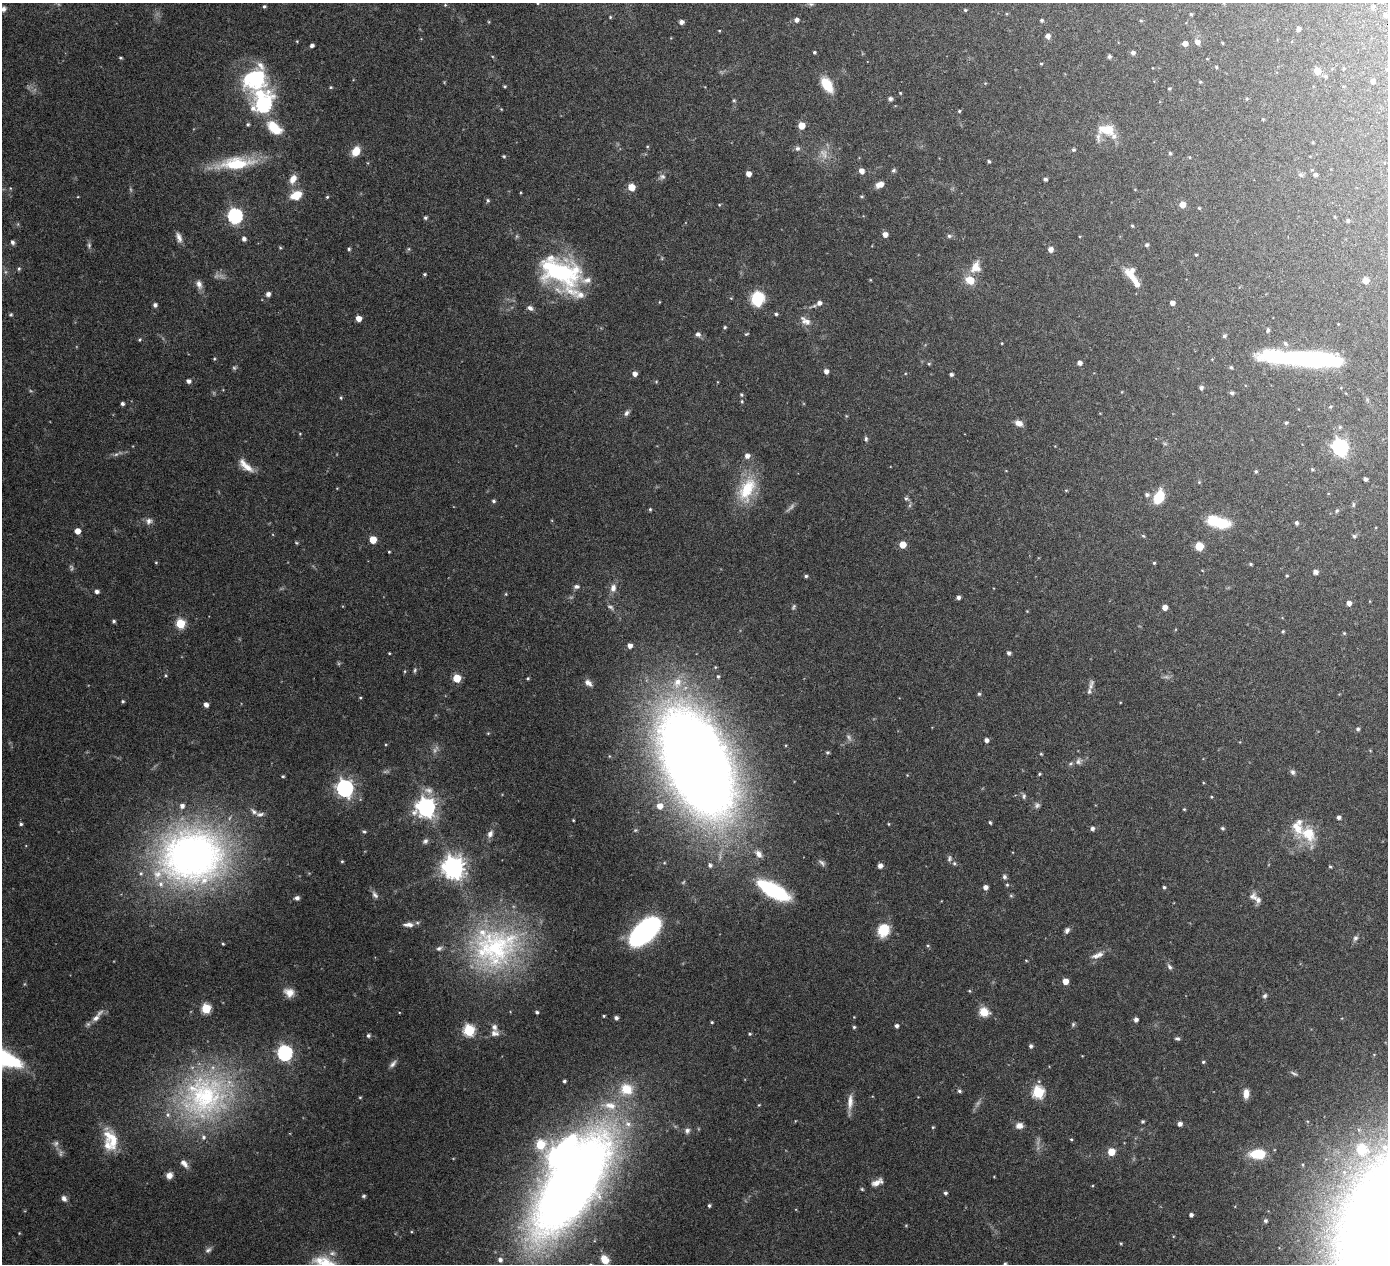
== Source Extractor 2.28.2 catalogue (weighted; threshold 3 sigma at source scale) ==
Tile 10 of 4 x 4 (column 2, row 3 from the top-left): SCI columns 1401-2786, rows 1451-2712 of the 5576 x 5554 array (HDU 1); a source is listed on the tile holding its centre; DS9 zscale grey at full resolution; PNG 1390 x 1266 px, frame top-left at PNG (2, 3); no overlay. Shown black and unused: <1% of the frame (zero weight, under 3 of 6 exposures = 1% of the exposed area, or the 3 px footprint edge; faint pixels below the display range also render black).
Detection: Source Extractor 2.28.2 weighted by HDU 2 'WHT'; one run over the whole footprint, this tile lists its part. Background 0.0801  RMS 0.0034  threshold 0.0139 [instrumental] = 3 sigma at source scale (4.09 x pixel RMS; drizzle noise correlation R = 1.36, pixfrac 0.8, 0.05/0.05 arcsec/px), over >= 5 px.
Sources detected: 363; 18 too faint to see at this stretch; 5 inside a brighter object's white glare — not listed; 25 inside a brighter listed object's ellipse — not listed separately; the other 315 listed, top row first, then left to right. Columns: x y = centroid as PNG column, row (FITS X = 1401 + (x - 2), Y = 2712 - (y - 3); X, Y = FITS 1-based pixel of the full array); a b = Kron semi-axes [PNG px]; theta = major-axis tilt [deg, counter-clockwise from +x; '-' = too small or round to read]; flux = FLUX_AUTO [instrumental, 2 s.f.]
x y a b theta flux
538 3 4 3 - 0.26
811 4 8 5 -1 0.57
445 5 4 3 - 0.28
264 6 4 4 - 0.44
1373 7 6 4 55 0.46
3 9 8 7 - 1.1
965 10 4 3 - 0.37
1191 14 4 3 - 0.36
1385 15 4 3 - 0.55
610 17 4 3 - 0.28
796 20 5 5 - 1.2
1041 20 4 4 - 0.57
1141 20 5 4 - 0.39
681 22 4 4 - 1.3
1298 29 4 4 - 1.2
719 31 3 3 - 0.24
1048 36 6 6 - 1.4
297 41 4 4 - 0.26
1197 42 6 5 - 1.7
1185 43 5 4 - 1.7
1222 43 4 3 - 0.24
312 46 4 3 - 0.93
814 52 3 3 - 0.4
1133 53 5 4 - 0.98
1109 56 4 4 - 0.73
120 58 4 3 - 0.39
1207 59 4 2 - 0.2
1041 64 4 3 - 0.29
1216 67 4 3 - 0.32
1317 71 5 5 - 4.6
252 76 35 16 31 17
1325 76 5 4 - 0.46
1373 81 5 4 - 0.91
1200 82 4 4 - 0.3
827 85 14 8 -57 7.8
505 86 4 3 - 0.36
331 87 5 4 - 0.34
1169 88 4 4 - 0.34
900 93 4 3 - 0.25
890 99 5 5 - 0.92
734 100 5 4 - 0.36
263 104 16 10 -85 56
959 111 4 4 - 0.35
1263 119 3 3 - 0.23
248 124 4 4 - 0.47
801 126 5 5 - 4.9
274 128 21 12 -41 7.6
1106 130 20 11 -5 5.8
647 146 5 3 - 0.25
797 148 7 6 - 0.77
1073 150 5 4 - 0.47
356 151 10 7 59 4.4
1170 153 4 3 - 0.48
504 156 3 3 - 0.38
989 161 4 3 - 0.44
236 163 45 14 7 16
894 170 5 5 - 0.53
861 171 5 5 - 1.8
748 174 4 4 - 2.1
1315 175 5 5 - 0.61
662 177 10 8 13 1.1
293 179 12 7 62 2.7
1045 179 4 3 - 0.69
880 184 8 5 21 2.4
631 187 5 5 - 5.7
10 188 5 3 - 0.24
296 195 12 8 23 5.4
862 196 5 3 - 0.34
327 197 4 4 - 0.35
488 200 5 5 - 0.5
1182 204 5 5 - 3.4
719 205 4 4 - 0.29
1199 208 4 4 - 0.28
235 216 7 6 - 62
425 218 5 4 - 0.47
1348 221 4 4 - 0.57
1132 226 4 3 - 0.3
885 234 5 5 - 1.7
949 236 6 5 - 0.61
179 237 14 6 -69 1.6
244 239 5 5 - 1
12 242 5 4 - 0.75
1147 245 4 4 - 0.62
280 247 5 4 - 0.32
349 249 4 4 - 0.46
409 249 5 3 - 0.34
1051 249 5 5 - 1.6
1196 255 3 3 - 0.32
976 267 14 12 71 3.7
19 269 6 4 87 0.45
560 272 43 28 -29 42
424 274 3 3 - 0.45
1131 275 21 8 -48 4
970 280 8 7 - 5.7
1366 280 5 5 - 3.8
199 284 12 7 -71 1.6
268 294 4 4 - 1.3
731 298 4 4 - 0.25
758 298 11 10 - 14
819 303 6 5 - 1.5
1172 303 4 4 - 1.3
155 305 5 5 - 0.93
530 308 8 6 -27 1
776 314 4 3 - 0.5
11 315 5 4 - 0.39
359 318 5 4 - 2.6
807 321 11 8 -55 1.7
725 327 4 4 - 0.38
1268 330 6 4 88 0.48
698 334 7 6 - 0.96
746 334 6 3 26 0.32
1224 336 5 4 - 0.54
140 340 5 4 - 0.37
1002 343 3 3 - 0.22
1285 344 8 5 -51 0.72
214 359 4 4 - 0.3
1320 360 50 16 3 34
1079 363 5 4 - 1.3
929 364 4 4 - 0.34
1231 367 4 4 - 0.52
826 371 4 4 - 1.5
635 374 5 5 - 1.6
951 374 4 3 - 0.76
188 381 5 5 - 1.1
656 382 5 3 - 0.26
1201 388 4 4 - 0.78
1232 393 5 4 - 0.6
741 395 5 4 - 0.43
341 398 4 4 - 0.35
742 401 5 4 - 0.36
122 404 4 4 - 0.74
1330 407 4 4 - 0.35
626 413 8 6 49 0.9
1019 423 10 7 -26 1.9
1286 423 4 4 - 0.46
1340 427 5 5 - 0.45
866 439 7 4 -82 0.55
1340 447 7 6 - 99
116 454 6 5 - 0.6
747 456 6 6 - 1.5
246 466 21 8 -42 3.4
1312 469 4 4 - 0.41
1256 471 4 4 - 0.47
1365 479 4 3 - 0.77
1199 482 5 4 - 0.35
747 489 37 20 64 13
1066 490 4 4 - 0.28
1147 495 6 5 - 0.87
1159 497 11 8 66 10
906 498 7 6 - 0.61
494 501 5 4 - 0.53
1353 505 8 4 90 0.42
650 509 4 3 - 0.4
1337 511 6 4 67 0.42
149 521 9 8 - 1.3
1218 522 26 11 -16 12
1296 523 5 4 - 0.66
77 531 5 4 - 2.7
1143 536 6 4 -30 0.34
1354 536 5 5 - 0.56
373 540 5 5 - 6
296 543 5 4 - 0.31
903 545 5 5 - 5.1
1199 546 5 5 - 8
389 552 3 3 - 0.28
156 562 5 3 - 0.26
1154 563 4 4 - 0.34
1251 564 4 3 - 0.39
1315 572 5 5 - 1.1
806 576 4 3 - 0.58
1287 576 3 3 - 0.36
576 586 8 6 0 0.82
613 588 11 8 85 1.9
97 591 4 4 - 0.98
506 594 4 4 - 0.28
958 597 4 4 - 0.92
1349 603 4 4 - 1.6
793 607 7 4 62 0.47
1165 607 5 4 - 2.2
114 621 4 3 - 0.59
180 623 5 5 - 15
1283 631 4 3 - 0.32
1344 633 4 4 - 0.33
630 646 5 5 - 1.6
389 653 3 2 - 0.25
1009 653 5 5 - 0.76
415 670 7 4 73 0.48
165 675 4 4 - 0.34
718 676 4 4 - 0.43
457 678 5 5 - 7.9
528 678 3 3 - 0.35
588 683 11 7 -40 1.4
1091 685 16 6 75 1.4
979 694 5 5 - 0.45
360 698 4 4 - 0.29
123 701 3 3 - 0.41
206 705 4 4 - 1.4
1358 729 5 4 - 0.67
488 733 4 4 - 0.27
986 740 4 4 - 1.3
827 752 4 4 - 0.53
1041 754 4 3 - 0.3
1078 761 10 8 51 1.4
697 763 93 50 -66 510
1292 772 8 6 -71 0.84
1039 774 4 3 - 0.36
283 776 4 3 - 0.38
345 788 7 7 - 110
429 790 14 9 -12 2.2
1024 796 8 5 89 0.61
1211 797 3 3 - 0.25
660 806 6 6 - 2.6
426 807 7 7 - 170
1184 809 4 3 - 0.29
1339 817 4 4 - 0.99
573 820 3 3 - 0.26
990 822 4 3 - 0.44
21 824 4 4 - 0.55
888 824 4 3 - 0.26
1092 828 5 5 - 0.98
1222 828 5 4 - 0.54
364 832 5 4 - 0.42
490 834 10 7 67 1.5
1308 834 24 17 -55 8.5
425 841 8 7 - 0.87
759 854 10 7 -56 1.7
192 856 85 70 8 140
949 858 9 5 79 0.7
342 861 4 3 - 0.33
822 862 11 5 -41 0.88
954 863 6 5 - 0.5
710 865 5 5 - 0.77
880 866 4 4 - 1.6
1330 867 4 3 - 0.33
453 868 8 8 - 250
1004 877 6 6 - 0.67
1007 885 4 4 - 0.34
985 887 4 4 - 1.5
1164 887 4 4 - 0.51
772 890 35 12 -29 26
375 895 11 6 -51 1
1011 896 6 4 -1 0.35
1253 897 13 11 -15 1.8
297 898 5 4 - 1.2
408 925 13 6 -1 1.6
883 930 14 12 68 7
1067 930 7 5 67 0.93
645 931 29 14 42 72
1355 938 8 6 60 0.76
223 944 4 3 - 0.3
928 946 5 4 - 0.36
495 948 67 56 22 57
1097 955 18 7 22 2.1
1026 960 5 3 - 0.24
1170 967 9 5 -58 0.78
1065 981 4 4 - 3.3
289 992 12 10 -20 2.7
1265 996 6 5 - 0.63
206 1009 5 5 - 17
537 1012 4 3 - 0.55
984 1012 11 9 -18 4.1
604 1016 3 2 - 0.32
96 1018 12 7 36 2.1
616 1018 4 4 - 0.88
1136 1020 4 4 - 1.1
712 1022 4 3 - 0.33
1073 1024 6 5 - 0.43
896 1026 4 4 - 0.83
854 1027 4 4 - 0.42
469 1030 6 6 - 27
495 1033 11 9 0 1.5
750 1034 5 4 - 0.34
368 1035 5 4 - 0.64
1177 1039 7 5 -16 0.57
1031 1046 5 4 - 0.69
285 1053 7 6 - 64
1203 1062 4 4 - 0.39
393 1064 11 5 47 1
1294 1073 11 4 -30 0.65
564 1081 3 3 - 0.52
959 1091 6 4 -18 0.56
1038 1092 6 6 - 27
1246 1093 11 7 88 2.3
204 1097 70 62 34 68
360 1097 5 3 - 0.28
850 1102 22 7 87 2.5
759 1105 4 3 - 0.27
1143 1121 3 3 - 0.49
1180 1124 5 5 - 1.1
1019 1125 9 7 5 1.9
933 1127 4 4 - 0.31
687 1130 8 7 - 1
111 1139 29 14 -64 8.3
1071 1139 4 3 - 0.3
1361 1149 20 18 -60 9
1111 1152 5 5 - 4.9
1258 1154 15 9 -1 9.1
184 1164 12 7 -46 1.7
169 1175 7 6 - 1.8
994 1177 4 3 - 0.2
877 1182 15 7 25 2.1
572 1184 121 53 60 340
862 1189 4 4 - 0.35
945 1193 4 4 - 0.62
364 1196 5 4 - 0.46
64 1198 9 6 -59 1.1
709 1205 4 4 - 0.53
1191 1215 4 4 - 0.95
1265 1221 5 4 - 0.63
906 1225 4 4 - 0.27
19 1233 3 3 - 0.22
1121 1243 4 4 - 0.28
208 1250 9 6 42 0.9
604 1260 10 7 -49 4
1005 1264 4 4 - 0.45
Isophote crosses this tile's border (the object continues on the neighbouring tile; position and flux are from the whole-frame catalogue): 4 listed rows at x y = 538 3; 3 9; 572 1184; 1005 1264